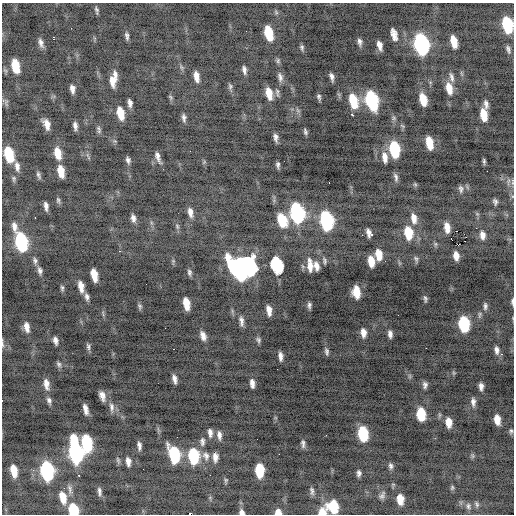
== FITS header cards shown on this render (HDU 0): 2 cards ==
NAXIS1  =                  512 / Axis length
NAXIS2  =                  512 / Axis length

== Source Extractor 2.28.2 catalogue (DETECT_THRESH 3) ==
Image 512 x 512 px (HDU 0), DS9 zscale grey, 1 PNG px = 1 image px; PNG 516 x 516 px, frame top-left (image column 1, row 512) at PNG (2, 3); no overlay
Background -0.9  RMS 1.1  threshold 3.23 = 3 sigma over >= 5 px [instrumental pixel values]
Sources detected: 192; all 192 listed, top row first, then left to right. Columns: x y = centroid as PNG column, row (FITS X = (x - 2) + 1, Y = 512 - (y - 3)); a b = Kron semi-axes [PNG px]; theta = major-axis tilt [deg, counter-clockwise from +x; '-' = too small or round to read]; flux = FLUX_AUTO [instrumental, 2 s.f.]
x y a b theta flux
96 10 8 4 -78 170
276 12 7 4 -47 120
507 25 12 7 -77 4400
268 33 12 6 -76 2300
394 34 12 5 -75 500
127 36 9 4 -79 220
54 37 3 3 - 88
360 42 8 5 -82 250
454 42 11 5 -77 1100
41 43 12 6 -74 350
421 44 13 8 -77 17000
379 45 8 4 -75 450
302 47 7 5 -78 160
508 49 10 5 -71 220
278 61 8 5 -78 140
15 66 12 6 -78 2000
244 70 9 5 -78 280
115 75 13 5 -85 340
196 76 10 5 -80 620
280 77 12 6 -77 320
332 77 8 4 -73 270
451 77 15 6 -73 340
112 81 14 8 83 750
230 86 9 6 -86 190
449 88 14 7 -78 1000
72 89 8 4 -82 350
277 92 12 5 -82 190
269 93 11 6 -76 970
171 97 8 5 -57 130
319 97 7 4 -74 170
423 99 11 6 -76 1500
371 100 13 8 -75 9000
353 101 14 7 -75 2200
6 103 11 5 -87 180
130 103 7 4 -84 310
486 104 10 5 -77 280
120 113 11 6 -78 1400
352 115 3 3 - 570
484 115 11 6 -82 1400
184 118 10 5 -82 240
394 118 6 6 - 150
47 124 10 5 -71 620
75 126 8 4 -84 270
99 129 10 5 -81 190
305 132 6 4 -74 160
276 137 8 4 -80 270
429 143 11 6 -78 1400
394 149 12 7 -81 4600
57 153 12 7 -77 1100
9 154 12 7 -77 3300
88 156 11 3 -67 120
158 157 12 4 -72 330
385 157 14 7 -81 610
128 160 7 5 -75 210
484 161 6 3 -84 130
278 165 6 4 -86 180
17 166 12 6 -82 400
61 171 11 5 -79 1200
487 171 2 2 - 100
38 175 10 4 -70 170
396 177 10 5 -78 240
14 179 8 5 -80 140
512 182 10 4 86 170
415 184 6 5 - 100
461 189 10 6 -85 240
58 200 9 5 -82 140
495 202 8 6 -78 210
46 206 8 4 -83 310
190 212 12 6 -80 450
297 213 13 8 -77 12000
477 214 7 4 -45 120
35 217 3 2 - 66
133 218 9 5 -77 320
414 218 14 8 -79 700
282 220 15 10 -68 2000
326 221 13 8 -79 12000
14 226 12 6 -82 400
177 226 9 5 -71 170
447 228 11 6 -81 710
476 228 2 2 - 95
369 233 8 5 -61 460
408 233 13 8 -82 2000
362 235 3 2 - 85
482 235 12 8 -85 510
451 238 2 2 - 570
21 242 13 8 -77 7500
435 244 7 5 82 140
458 245 3 2 - 330
120 251 3 3 - 94
379 255 11 7 -82 1000
456 256 8 5 -82 590
416 259 9 5 -68 170
35 260 9 6 -85 200
173 261 5 5 - 100
324 261 9 5 -76 160
371 261 10 5 -82 1000
277 265 16 11 -73 1700
310 265 17 7 -87 730
316 266 10 6 -78 460
241 269 18 17 - 21000
40 270 9 6 -74 270
189 272 9 5 -82 200
94 275 11 5 -78 1100
146 284 2 2 - 30
81 286 11 6 -80 670
62 288 8 5 -83 150
356 292 11 7 -82 1200
87 297 9 5 -80 250
425 299 8 5 -82 170
512 302 9 3 -89 180
186 304 11 5 -79 1100
309 305 7 4 90 200
140 306 8 5 -75 160
485 306 10 6 88 230
269 310 9 5 -81 560
480 315 9 5 80 160
241 321 12 5 -82 330
464 324 11 7 -84 5500
27 327 12 6 -79 550
165 328 2 2 - 39
363 333 11 6 -83 550
390 334 9 5 -84 330
203 336 11 7 -72 450
55 340 9 5 -77 340
258 340 8 6 -62 170
2 345 10 4 87 160
88 347 10 5 -80 190
426 348 2 2 - 420
173 349 3 2 - 210
497 350 9 6 -84 310
327 352 10 5 -80 210
501 354 4 4 - 90
280 356 8 4 -87 340
59 364 9 6 -59 200
277 369 2 2 - 34
454 373 6 5 - 98
174 379 8 4 -78 350
252 383 10 5 -84 420
46 384 15 7 -80 560
425 385 9 6 -87 240
481 386 8 5 -88 330
102 396 9 5 -72 470
49 400 10 6 -73 260
2 401 2 2 - 55
473 402 11 6 -87 340
112 407 15 6 -85 370
85 409 9 4 -77 470
421 414 11 7 -85 2400
497 419 9 6 -80 750
449 422 10 6 -84 770
511 431 7 5 90 150
210 433 11 6 -85 360
363 434 11 7 -83 4200
219 435 12 6 -83 330
177 437 2 2 - 61
202 442 13 7 -90 340
86 443 13 7 -82 5000
303 444 10 5 -87 230
139 446 8 4 -84 280
75 451 19 8 -81 15000
174 454 13 8 -75 5200
279 454 2 2 - 150
193 456 13 8 -84 4200
206 456 13 9 -70 480
472 456 8 4 -82 120
215 457 10 6 90 450
118 460 9 4 -72 140
128 461 9 5 -83 400
391 466 8 5 -82 220
143 469 2 2 - 62
33 470 3 3 - 140
259 470 10 6 -87 3200
14 471 10 5 -78 1100
47 471 13 8 -80 10000
359 473 6 4 85 220
79 475 3 2 - 73
226 480 7 4 85 110
64 488 2 2 - 180
452 488 6 5 - 110
70 490 13 5 -76 260
99 491 9 4 -84 220
312 491 11 5 -85 230
382 495 11 7 64 260
63 497 12 6 -76 1000
400 499 10 6 -84 970
477 504 8 5 -65 170
333 506 11 9 -70 2600
468 506 9 6 -84 210
73 510 9 7 -76 2900
242 512 6 5 - 280
278 512 7 6 - 600
322 512 8 7 - 990
At the frame edge (FLAGS 8, measured only in part): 9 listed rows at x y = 507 25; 512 182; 512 302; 2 345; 2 401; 73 510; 242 512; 278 512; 322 512